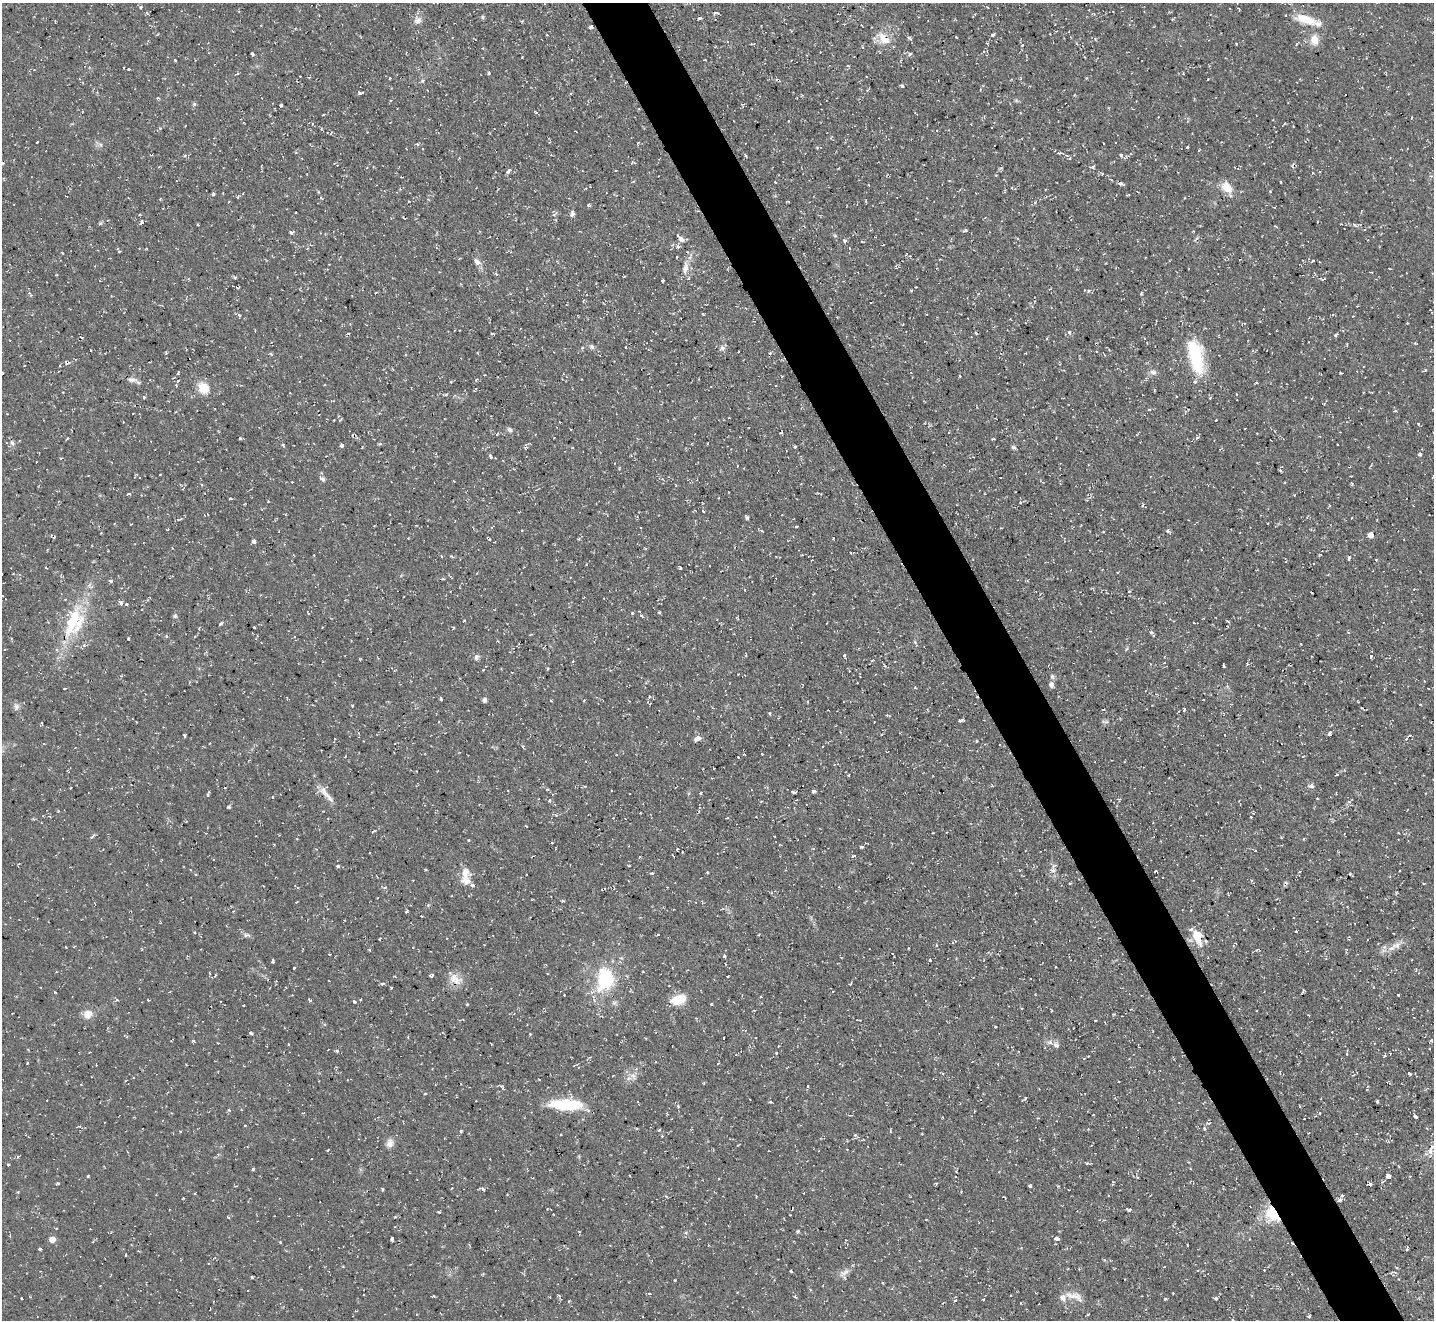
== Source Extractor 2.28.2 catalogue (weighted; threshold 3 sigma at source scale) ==
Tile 6 of 4 x 4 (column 2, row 2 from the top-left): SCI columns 1433-2864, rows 2926-4243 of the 5727 x 5714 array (HDU 1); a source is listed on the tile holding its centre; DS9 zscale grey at full resolution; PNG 1436 x 1322 px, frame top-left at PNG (2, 3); no overlay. Shown black and unused: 5% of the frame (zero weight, under 2 of 3 exposures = <1% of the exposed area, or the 3 px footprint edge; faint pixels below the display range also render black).
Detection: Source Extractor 2.28.2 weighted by HDU 2 'WHT'; one run over the whole footprint, this tile lists its part. Background 0.0548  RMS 0.0065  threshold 0.0293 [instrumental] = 3 sigma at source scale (4.5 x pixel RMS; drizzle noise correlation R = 1.50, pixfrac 1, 0.05/0.05 arcsec/px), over >= 5 px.
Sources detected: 439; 23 cosmic-ray / hot-pixel residue — not listed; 12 inside a brighter listed object's ellipse — not listed separately; the other 404 listed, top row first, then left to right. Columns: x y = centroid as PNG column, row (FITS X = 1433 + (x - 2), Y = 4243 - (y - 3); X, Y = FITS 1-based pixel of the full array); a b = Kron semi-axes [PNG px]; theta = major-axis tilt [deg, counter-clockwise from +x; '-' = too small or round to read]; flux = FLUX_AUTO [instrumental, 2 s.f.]
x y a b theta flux
141 7 5 4 - 1
1239 9 4 3 - 0.56
1089 10 3 2 - 0.36
147 13 5 4 - 0.96
482 17 5 4 - 1.1
699 18 3 3 - 2.7
418 20 10 10 - 3.6
1307 20 33 9 -17 14
591 27 3 3 - 14
295 28 3 3 - 0.55
547 35 3 3 - 0.48
992 35 4 4 - 1.3
956 37 3 2 - 0.44
909 38 5 4 - 1.1
884 39 17 9 -45 10
1315 40 14 10 -82 6.6
1077 44 4 3 - 0.71
1236 44 3 2 - 0.47
1022 45 4 4 - 0.75
252 54 4 3 - 1.6
910 54 6 4 44 1
175 60 4 3 - 0.74
129 69 3 3 - 0.98
237 73 4 4 - 0.87
489 73 6 2 44 0.68
1087 78 4 3 - 0.69
389 79 3 3 - 0.69
422 81 4 4 - 1.1
902 86 4 3 - 1.5
360 93 4 3 - 2.9
802 95 5 3 - 0.68
157 98 4 3 - 0.75
194 104 5 5 - 1.1
281 105 3 3 - 1.2
323 115 3 2 - 0.83
331 132 5 2 - 0.55
37 142 3 2 - 0.72
1103 143 3 2 - 0.64
100 144 7 4 -19 1.3
417 144 4 4 - 1.1
312 146 4 3 - 0.73
1187 147 3 3 - 0.67
1060 153 7 3 1 1.1
185 155 4 4 - 1.1
745 155 5 2 - 0.72
1121 155 7 5 -43 1.5
459 157 3 3 - 0.6
1070 158 5 3 - 0.69
1093 167 5 4 - 1.1
508 171 6 4 63 1.8
1102 174 3 2 - 0.42
1121 184 6 4 -21 1.7
1227 187 17 11 -51 8.8
1012 188 3 2 - 0.49
400 189 5 3 - 0.63
1270 191 3 3 - 0.6
213 194 4 3 - 1.3
238 197 5 3 - 0.6
321 198 5 3 - 0.62
1035 202 4 3 - 1.8
589 205 5 4 - 0.8
572 214 8 6 69 1.9
405 218 3 2 - 0.63
141 221 4 4 - 2.1
198 224 2 2 - 0.74
1354 225 6 4 -44 1.1
965 231 6 3 17 1.2
291 232 4 3 - 2.9
835 236 6 3 -20 0.83
681 239 10 6 -49 2.7
844 240 4 4 - 1.7
673 245 5 5 - 1.2
678 246 5 5 - 1.7
119 251 4 2 - 0.55
62 253 5 3 - 0.55
677 257 3 2 - 0.49
1313 261 3 3 - 0.96
477 262 10 7 -50 3.4
685 268 18 8 78 6
496 274 5 4 - 0.98
235 278 4 3 - 1
1324 279 7 3 29 0.86
662 280 3 3 - 1.5
911 290 3 3 - 0.69
1089 291 6 5 - 1.6
1141 293 6 4 81 0.97
31 295 7 4 -51 0.98
703 314 3 3 - 0.61
239 315 5 4 - 1.1
1244 323 5 3 - 0.61
1407 323 3 2 - 0.46
976 333 5 3 - 0.73
1069 333 6 4 -73 1.5
348 334 5 3 - 0.72
492 334 5 2 - 0.57
1336 335 5 4 - 1.1
82 337 5 2 - 0.76
1046 339 4 3 - 0.63
1415 343 5 3 - 0.74
592 347 7 6 - 1.7
625 347 3 2 - 0.55
582 348 5 4 - 0.85
722 348 8 6 -29 2.1
91 350 3 2 - 0.55
166 352 7 3 -86 0.74
770 353 4 4 - 0.8
271 354 6 3 -28 0.97
1196 357 42 16 -77 39
1425 370 4 2 - 1.3
1153 372 9 7 -41 2.6
178 373 5 3 - 0.91
1341 373 3 2 - 0.81
485 375 2 2 - 0.53
959 376 3 2 - 0.82
476 379 5 4 - 0.82
132 380 15 7 -7 3.3
177 381 4 3 - 0.68
451 382 4 3 - 0.51
203 388 14 12 -49 11
475 389 4 2 - 0.73
1236 394 3 3 - 0.52
445 395 9 3 2 1.2
144 397 3 3 - 1.4
1210 398 4 3 - 0.76
1149 409 4 3 - 0.76
1395 411 5 2 - 0.75
340 420 4 3 - 0.72
1418 423 5 3 - 0.6
510 430 7 5 -33 1.8
781 433 3 3 - 0.81
497 434 4 3 - 0.78
240 438 4 3 - 0.93
1197 438 5 4 - 1.2
992 439 4 3 - 0.61
12 443 9 5 -64 1.8
708 443 3 2 - 0.52
283 445 4 4 - 1.2
341 445 3 3 - 4.1
526 447 6 3 18 0.97
795 447 3 3 - 0.95
1013 447 6 5 - 1.3
1420 454 5 4 - 1.3
490 457 6 3 -51 1.1
1280 470 5 3 - 0.84
322 479 8 6 -41 2.1
1352 483 4 3 - 0.8
202 484 4 3 - 0.72
676 486 4 3 - 0.55
128 494 6 3 18 0.84
230 498 3 2 - 0.91
268 501 3 3 - 0.55
1021 502 4 3 - 1.4
1143 505 5 3 - 0.75
703 511 3 3 - 0.67
747 517 4 4 - 1.4
180 519 7 3 9 1.2
131 524 3 2 - 0.51
1081 525 4 2 - 0.43
796 526 3 3 - 0.92
492 527 4 3 - 0.61
167 530 3 2 - 0.62
522 530 3 3 - 0.65
761 530 4 2 - 0.92
1168 531 6 4 -31 1.1
51 535 3 2 - 0.51
1370 535 5 5 - 3.8
408 538 2 2 - 0.34
579 538 5 3 - 0.72
490 539 4 3 - 0.64
254 541 4 3 - 2.4
441 556 4 3 - 0.56
1349 558 5 3 - 1.2
1376 559 3 3 - 0.83
680 567 4 3 - 0.81
110 581 5 4 - 1.3
655 586 4 3 - 0.63
745 590 3 3 - 0.61
125 591 3 3 - 0.56
1129 591 4 3 - 1.1
121 603 6 5 - 1.6
126 604 4 3 - 1.1
659 612 5 3 - 0.62
1111 612 3 2 - 0.46
308 613 3 2 - 0.61
632 613 3 3 - 1.1
641 615 6 4 -45 1.2
175 616 6 5 - 1.2
464 620 3 3 - 0.58
74 622 44 24 66 44
221 623 5 3 - 1.5
827 623 3 2 - 0.38
1152 632 7 5 7 1.4
166 636 5 3 - 0.65
195 636 4 3 - 0.61
128 639 3 2 - 0.69
914 642 5 4 - 1.1
4 649 3 2 - 0.83
844 655 4 3 - 1.4
1371 656 5 3 - 1.3
476 657 8 5 80 1.8
359 659 3 2 - 0.56
872 660 4 3 - 1
1224 666 4 2 - 0.97
1052 677 6 6 - 1.5
1051 685 6 5 - 2.9
64 688 3 3 - 1.1
915 688 5 3 - 0.52
649 697 4 4 - 1.3
287 698 4 2 - 0.6
441 699 3 3 - 1.1
484 700 5 5 - 1.8
1203 700 3 2 - 0.8
551 701 4 3 - 0.69
584 701 3 3 - 0.73
352 705 3 2 - 0.6
1420 705 3 2 - 0.51
16 706 10 7 -86 2.5
1184 709 4 3 - 1
1103 710 3 2 - 0.49
769 713 4 4 - 0.81
887 716 5 3 - 0.76
960 721 4 3 - 1.8
1105 722 12 4 1 1.4
42 724 5 3 - 0.62
1329 734 5 4 - 2.4
1225 735 2 2 - 0.41
1409 735 5 3 - 0.83
697 738 9 5 26 3
977 741 3 3 - 0.73
44 744 3 2 - 0.4
523 746 5 4 - 0.88
1337 775 4 2 - 0.74
1311 786 7 6 - 2.1
814 791 4 3 - 1.8
794 792 4 2 - 0.99
325 793 21 8 -49 5.7
700 793 3 2 - 0.84
208 794 7 3 67 0.77
272 797 3 2 - 0.44
1317 798 3 3 - 0.46
550 801 5 3 - 0.75
1349 802 5 3 - 0.72
229 807 5 4 - 0.95
640 813 2 2 - 0.45
1251 817 4 4 - 0.84
613 818 3 3 - 0.75
727 818 4 3 - 0.59
374 831 7 2 33 0.79
947 832 3 2 - 0.44
93 836 9 3 40 1.1
1304 839 4 3 - 0.61
468 840 3 3 - 0.67
862 847 4 3 - 0.99
677 850 3 2 - 0.59
1255 851 3 2 - 0.46
853 856 5 3 - 0.85
639 857 4 2 - 0.58
629 865 3 2 - 0.55
338 866 3 3 - 1.8
425 869 3 3 - 1.1
1053 870 8 7 - 2.7
1155 871 3 2 - 0.74
1300 871 4 3 - 0.91
707 872 3 3 - 0.85
465 873 15 13 -70 6.4
652 873 4 3 - 0.98
1252 880 5 3 - 0.81
1070 883 3 3 - 0.7
839 887 4 2 - 0.55
1396 893 4 3 - 0.63
563 901 4 3 - 0.99
406 912 4 3 - 0.93
1296 931 3 2 - 0.77
194 932 3 3 - 0.74
246 935 11 5 2 1.8
658 935 4 2 - 0.59
1197 936 16 8 -72 15
379 939 3 2 - 0.56
936 945 4 4 - 0.78
1396 945 15 7 17 5.2
413 947 3 2 - 0.4
909 948 2 2 - 0.58
369 950 4 3 - 0.81
1257 950 5 3 - 0.83
724 956 3 3 - 1.4
930 960 3 3 - 2.4
272 962 3 3 - 1.6
1056 967 3 2 - 0.86
432 975 5 4 - 2.1
727 976 2 2 - 0.52
455 979 19 13 -26 8
605 979 26 20 71 41
382 984 5 3 - 1.1
850 984 5 2 - 0.65
391 988 3 3 - 0.58
1303 991 5 2 - 0.7
55 992 4 3 - 0.51
1398 994 3 3 - 1.3
1035 995 3 2 - 0.69
761 997 3 3 - 0.65
679 999 15 9 21 15
354 1002 4 3 - 1
711 1004 3 3 - 0.78
1022 1009 3 2 - 0.65
88 1014 12 12 - 5.8
1309 1015 2 2 - 0.56
1095 1021 3 2 - 0.43
995 1026 3 3 - 0.83
1073 1028 2 2 - 0.39
251 1033 4 3 - 3
530 1034 3 2 - 0.66
724 1038 2 2 - 0.62
172 1040 4 2 - 0.61
193 1041 4 3 - 1.4
1431 1041 4 3 - 0.84
288 1044 3 2 - 0.71
1056 1045 8 7 - 2.7
336 1051 4 4 - 1.4
776 1053 3 3 - 1
1347 1054 4 3 - 0.58
1385 1056 5 4 - 0.9
1084 1058 5 3 - 0.6
718 1063 3 2 - 0.83
998 1064 4 2 - 0.43
574 1065 4 3 - 0.5
1409 1073 4 2 - 0.95
633 1075 7 4 -19 2
501 1086 5 4 - 1.3
808 1086 3 2 - 0.69
425 1094 4 3 - 0.69
1025 1098 4 3 - 1.1
771 1102 3 3 - 1.3
1377 1102 3 3 - 1.2
566 1105 34 13 -2 31
678 1106 4 4 - 0.75
229 1110 4 3 - 0.65
1415 1116 4 3 - 2.2
1209 1123 5 3 - 0.77
245 1125 3 2 - 0.48
1204 1128 5 3 - 1
659 1130 4 2 - 0.71
891 1130 5 2 - 0.56
461 1131 4 3 - 1.3
855 1135 5 5 - 1.1
662 1136 3 3 - 0.47
390 1143 12 9 81 3.9
1433 1146 13 5 48 3.6
328 1150 4 3 - 0.81
218 1154 5 3 - 0.73
17 1157 5 4 - 1.1
1087 1163 7 3 -20 1.2
8 1164 3 3 - 2.9
253 1169 3 3 - 1.7
956 1172 3 2 - 0.56
88 1176 3 3 - 0.85
1388 1176 4 3 - 40
1137 1177 4 3 - 0.65
1383 1181 5 3 - 0.77
57 1183 4 3 - 0.9
1370 1184 4 3 - 9
1029 1186 4 3 - 1.9
452 1188 3 2 - 0.49
382 1189 4 3 - 0.8
483 1189 4 4 - 1.7
1343 1195 3 3 - 3.1
666 1196 4 4 - 0.96
183 1198 3 2 - 0.5
1340 1200 4 3 - 3.6
1127 1209 3 2 - 0.5
1130 1210 5 3 - 0.77
439 1212 3 3 - 0.77
1272 1214 20 14 -53 22
228 1217 4 3 - 0.62
926 1220 4 2 - 0.43
797 1231 4 4 - 1
686 1233 5 3 - 0.72
1057 1238 5 4 - 2.6
52 1239 5 5 - 6.5
392 1239 4 3 - 1.3
1407 1248 4 2 - 0.91
40 1249 4 3 - 2.4
1165 1267 3 2 - 0.95
1396 1267 4 3 - 0.69
1264 1270 3 2 - 0.53
791 1271 4 3 - 2.8
844 1273 17 7 27 3.9
252 1277 3 3 - 0.86
675 1280 3 2 - 0.54
883 1283 3 3 - 0.6
649 1293 5 3 - 0.8
1173 1293 3 2 - 0.45
559 1295 5 3 - 0.77
1011 1295 3 2 - 0.43
433 1296 4 3 - 0.65
1063 1298 11 8 -75 3.7
1078 1298 20 9 -42 5.8
1216 1298 3 3 - 1.8
21 1299 3 2 - 0.84
983 1299 3 2 - 0.47
1165 1299 3 3 - 0.79
955 1300 4 3 - 0.57
1088 1314 3 3 - 0.77
1309 1316 4 3 - 1.2
643 1317 2 2 - 0.66
Overlapping masked pixels (flux is a lower limit): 5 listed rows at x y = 591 27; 884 39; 74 622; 605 979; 1272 1214
Isophote crosses this tile's border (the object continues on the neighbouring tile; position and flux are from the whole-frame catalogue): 1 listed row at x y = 1433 1146
Unlisted compact peaks at least as high as the median listed source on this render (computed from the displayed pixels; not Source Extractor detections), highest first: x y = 294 968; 184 735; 27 1063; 100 223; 833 538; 467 1004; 280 1242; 453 628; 522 57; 1208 79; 310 1001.